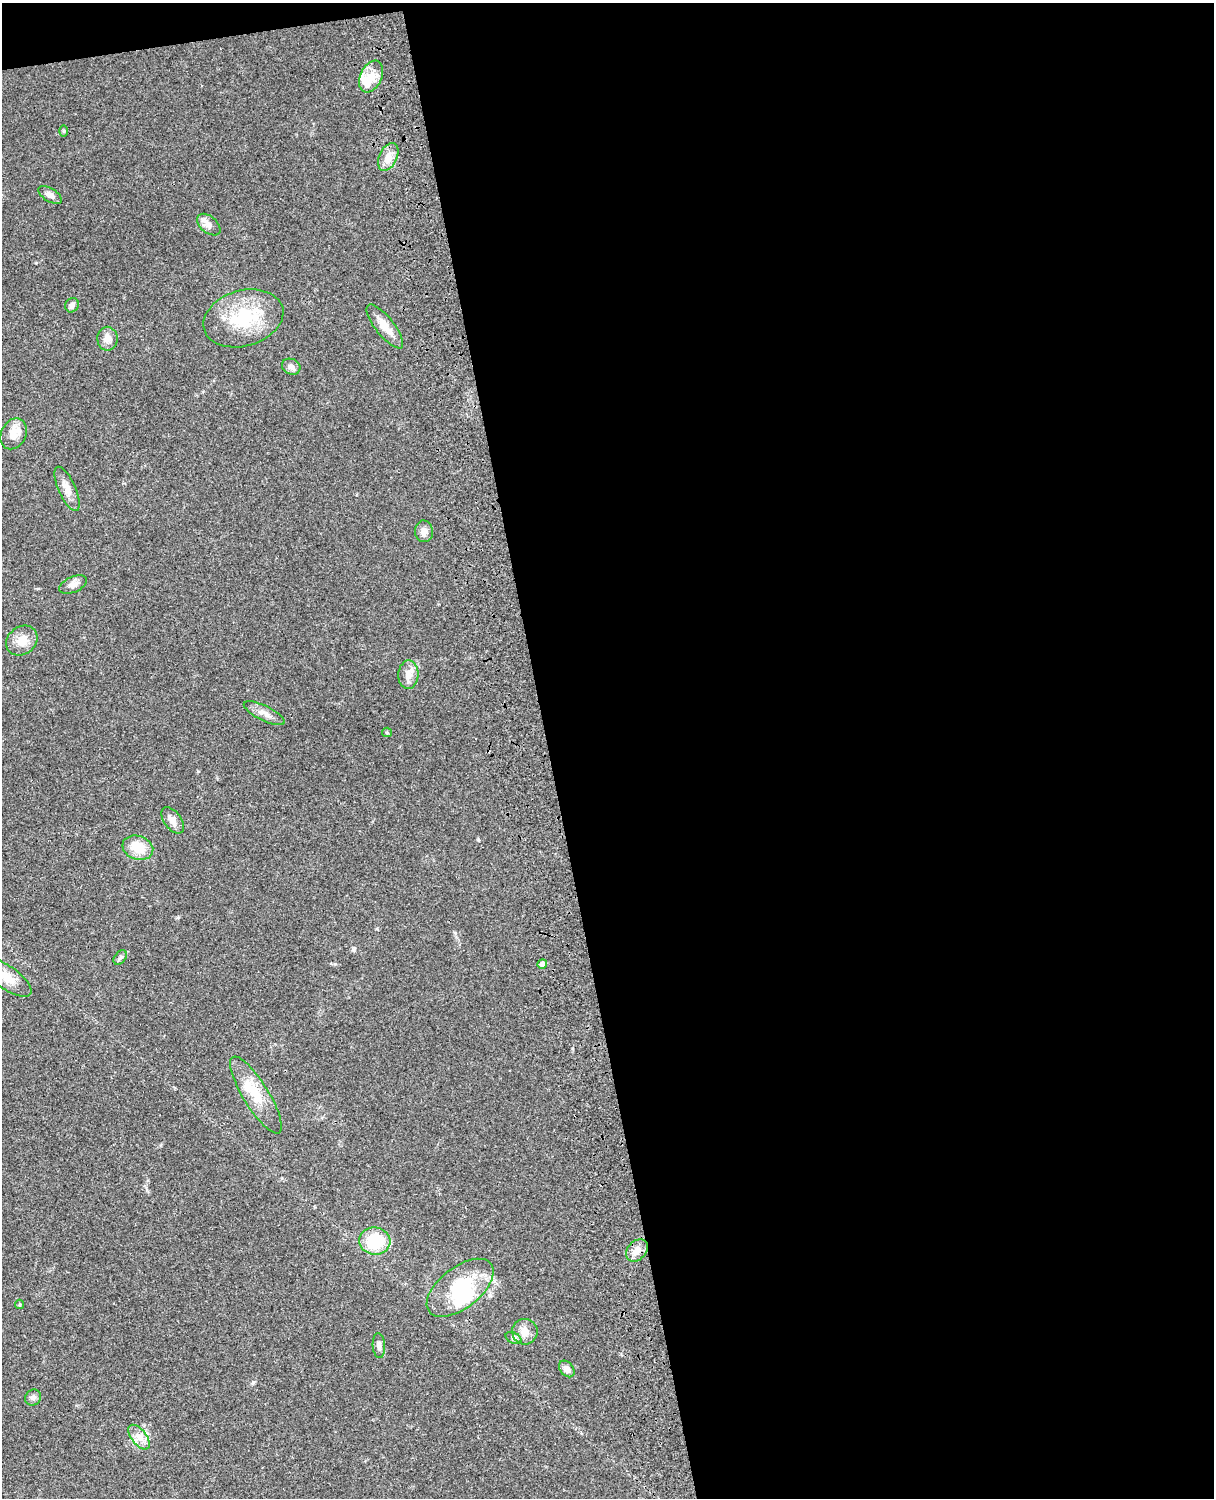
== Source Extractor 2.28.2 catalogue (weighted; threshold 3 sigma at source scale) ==
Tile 4 of 4 x 3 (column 4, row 1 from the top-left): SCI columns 3758-4969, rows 3268-4763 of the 5088 x 4927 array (HDU 1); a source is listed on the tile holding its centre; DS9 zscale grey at full resolution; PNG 1216 x 1500 px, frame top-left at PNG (2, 3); each listed source drawn as its Kron ellipse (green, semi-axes under 4 px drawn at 4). Shown black and unused: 56% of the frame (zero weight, under 3 of 4 exposures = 6% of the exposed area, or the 3 px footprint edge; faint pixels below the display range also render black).
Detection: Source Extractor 2.28.2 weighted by HDU 2 'WHT'; one run over the whole footprint, this tile lists its part. Background 0.0918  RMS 0.0062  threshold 0.0278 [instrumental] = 3 sigma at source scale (4.5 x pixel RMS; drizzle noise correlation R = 1.50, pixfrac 1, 0.05/0.05 arcsec/px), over >= 5 px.
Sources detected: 36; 1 inside a brighter object's white glare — neither listed nor drawn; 1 inside a brighter listed object's ellipse — not listed separately; the other 34 listed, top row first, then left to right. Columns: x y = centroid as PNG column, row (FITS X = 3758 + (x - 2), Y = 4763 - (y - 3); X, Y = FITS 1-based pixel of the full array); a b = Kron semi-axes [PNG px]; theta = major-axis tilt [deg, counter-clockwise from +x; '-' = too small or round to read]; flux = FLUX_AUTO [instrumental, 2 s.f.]
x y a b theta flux
371 76 17 10 65 8.5
64 131 6 4 -89 0.73
388 157 15 9 65 5.7
50 195 13 6 -32 3
209 225 13 8 -40 3.6
72 305 7 6 - 2.4
243 318 41 28 16 35
385 326 27 9 -52 8
107 339 12 10 -89 4.8
291 367 9 7 -24 2.9
14 434 16 12 64 7.4
67 489 24 8 -66 5.5
424 531 11 9 -85 3.2
73 585 15 7 24 3.3
22 641 17 13 37 7.8
408 675 14 10 86 5
264 713 22 7 -26 4.4
387 732 5 4 - 0.78
173 820 15 8 -54 4.4
138 848 16 12 -19 12
120 958 8 5 50 1.4
542 964 5 5 - 2.9
6 977 30 11 -34 11
256 1095 44 12 -58 17
375 1241 15 13 -6 25
637 1250 12 9 47 5.3
460 1288 39 20 38 33
19 1304 5 4 - 0.85
525 1332 13 12 - 5.4
514 1338 8 5 -27 1.5
379 1345 12 6 -86 2.5
567 1369 9 6 -50 3.3
33 1398 8 7 - 2.3
139 1437 14 7 -52 4.6
Isophote crosses this tile's border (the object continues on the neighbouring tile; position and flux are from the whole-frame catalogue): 1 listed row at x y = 6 977
Unlisted compact peaks at least as high as the median listed source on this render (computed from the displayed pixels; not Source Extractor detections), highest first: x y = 253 1382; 478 840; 335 964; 354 950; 178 917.